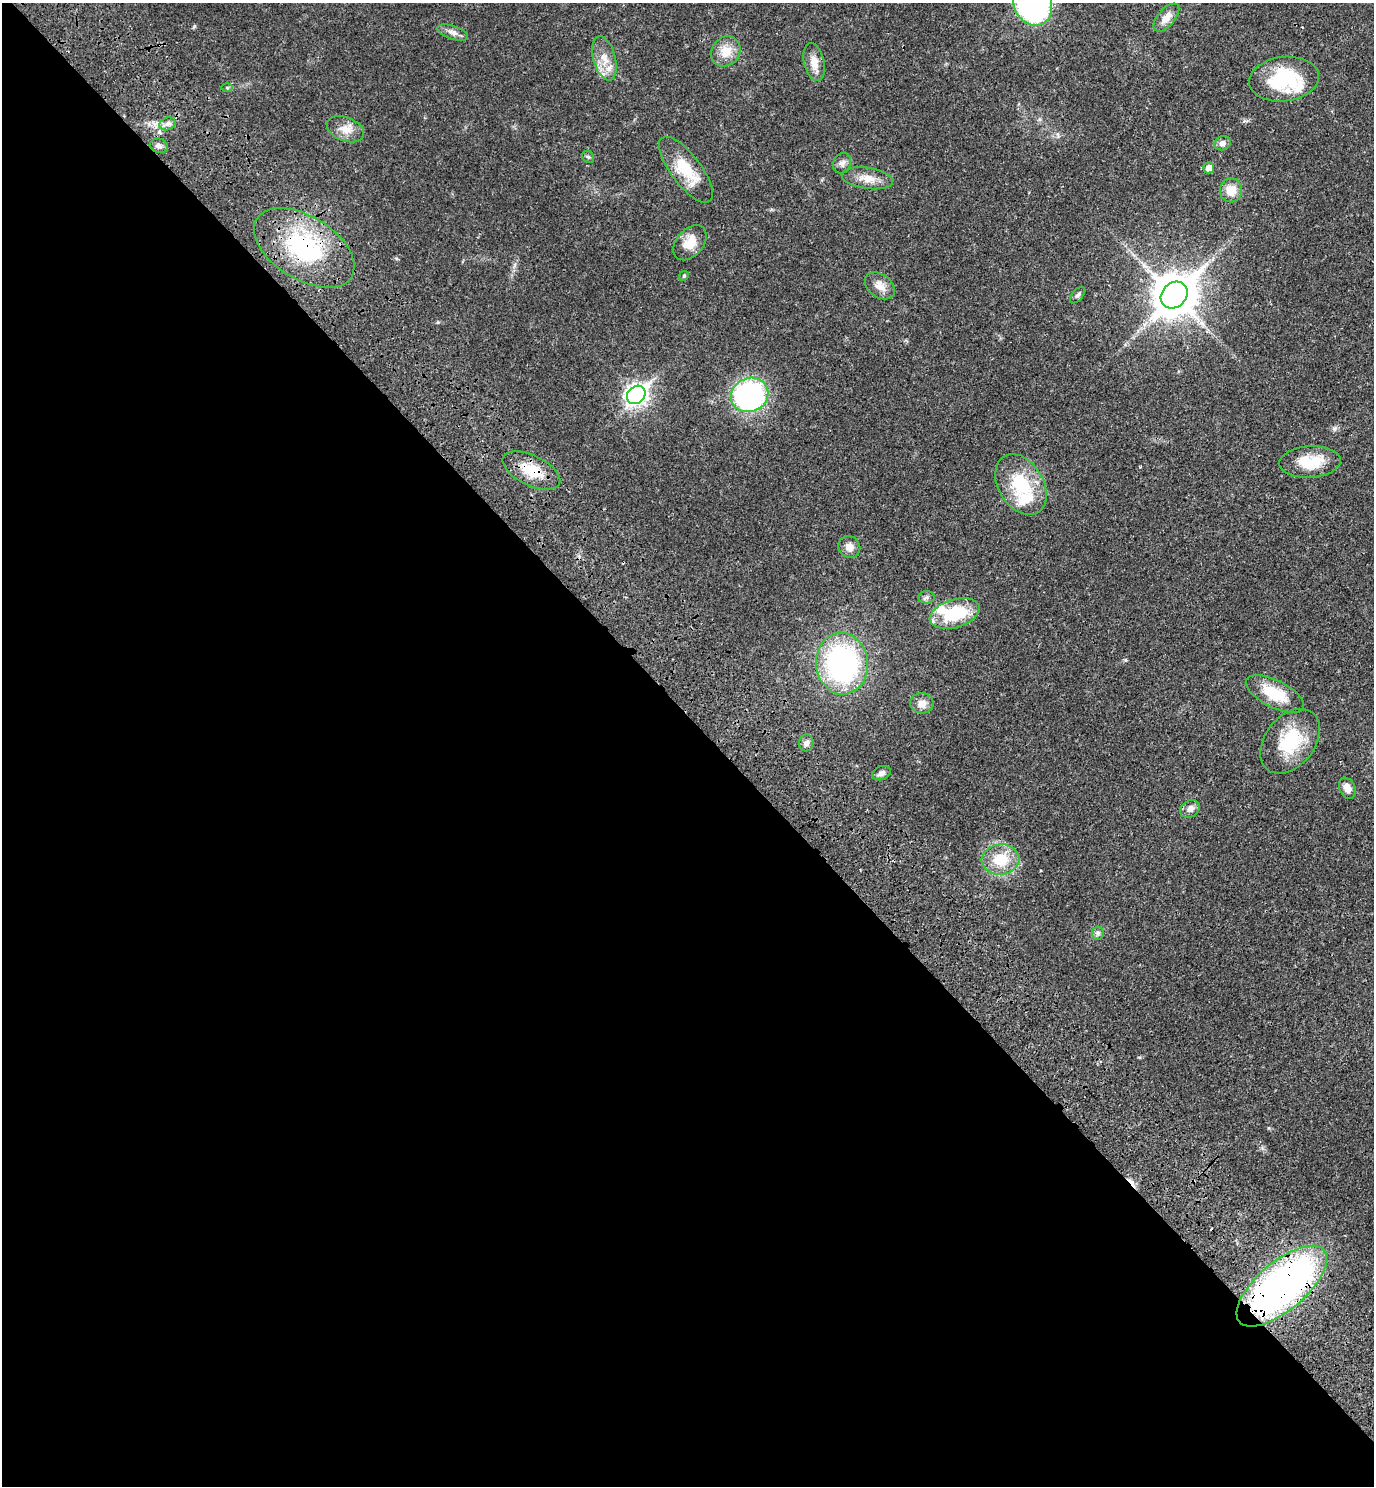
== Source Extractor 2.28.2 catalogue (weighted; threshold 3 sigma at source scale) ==
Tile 9 of 4 x 4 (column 1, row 3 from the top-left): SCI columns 257-1628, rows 1588-3071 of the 6140 x 6140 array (HDU 1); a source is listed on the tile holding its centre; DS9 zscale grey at full resolution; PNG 1376 x 1488 px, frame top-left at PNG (2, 3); each listed source drawn as its Kron ellipse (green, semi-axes under 4 px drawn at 4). Shown black and unused: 52% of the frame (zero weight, under 3 of 4 exposures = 8% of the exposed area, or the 3 px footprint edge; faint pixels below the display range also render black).
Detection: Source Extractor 2.28.2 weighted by HDU 2 'WHT'; one run over the whole footprint, this tile lists its part. Background 0.0277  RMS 0.0029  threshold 0.0132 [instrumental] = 3 sigma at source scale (4.5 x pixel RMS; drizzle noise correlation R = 1.50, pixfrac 1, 0.05/0.05 arcsec/px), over >= 5 px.
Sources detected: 48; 2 cosmic-ray / hot-pixel residue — neither listed nor drawn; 3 inside a brighter listed object's ellipse — not listed separately; the other 43 listed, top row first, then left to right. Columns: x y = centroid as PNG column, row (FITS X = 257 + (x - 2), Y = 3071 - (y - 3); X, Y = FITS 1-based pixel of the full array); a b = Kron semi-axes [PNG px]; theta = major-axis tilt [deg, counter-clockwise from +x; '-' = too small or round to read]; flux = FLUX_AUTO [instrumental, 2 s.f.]
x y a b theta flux
1033 3 23 19 -66 78
1166 18 17 8 49 2.9
453 32 16 6 -19 1.6
726 51 16 13 51 4.7
604 58 23 11 -75 4.4
814 62 19 10 -77 3.3
1284 79 35 22 7 19
227 88 6 4 -1 0.35
168 124 8 6 20 1
345 129 19 12 -21 3.4
1222 143 8 7 - 1.3
159 146 9 7 -17 1.1
588 157 6 5 - 0.5
842 163 10 8 70 1.3
1209 168 5 5 - 2.4
686 170 40 15 -53 11
867 178 26 10 -8 4
1231 190 12 11 - 4.2
690 243 20 13 49 4.8
304 248 56 31 -32 31
684 276 5 4 - 0.35
880 286 16 11 -36 2.8
1077 295 10 5 52 0.73
1174 295 14 12 44 950
636 395 10 8 43 150
750 395 19 17 26 58
1310 462 31 15 4 9.1
531 470 31 15 -26 8
1021 484 33 22 -59 15
849 547 11 10 - 2.3
927 597 8 6 2 0.81
955 614 26 14 17 15
842 664 31 26 -84 59
1275 694 32 13 -27 9.7
922 703 12 10 -3 2.2
1290 741 36 24 51 14
806 743 8 7 - 1.1
882 773 10 7 21 1.3
1347 788 11 8 -67 2.3
1190 809 10 8 33 1.8
1000 860 19 15 5 8.6
1098 933 6 6 - 0.74
1282 1286 55 24 40 130
Overlapping masked pixels (flux is a lower limit): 3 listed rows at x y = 304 248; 531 470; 1282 1286
Isophote crosses this tile's border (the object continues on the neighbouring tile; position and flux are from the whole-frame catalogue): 1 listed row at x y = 1033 3
Unlisted compact peaks at least as high as the median listed source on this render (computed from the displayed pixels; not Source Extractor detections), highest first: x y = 1334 429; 194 26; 1125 660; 438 322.